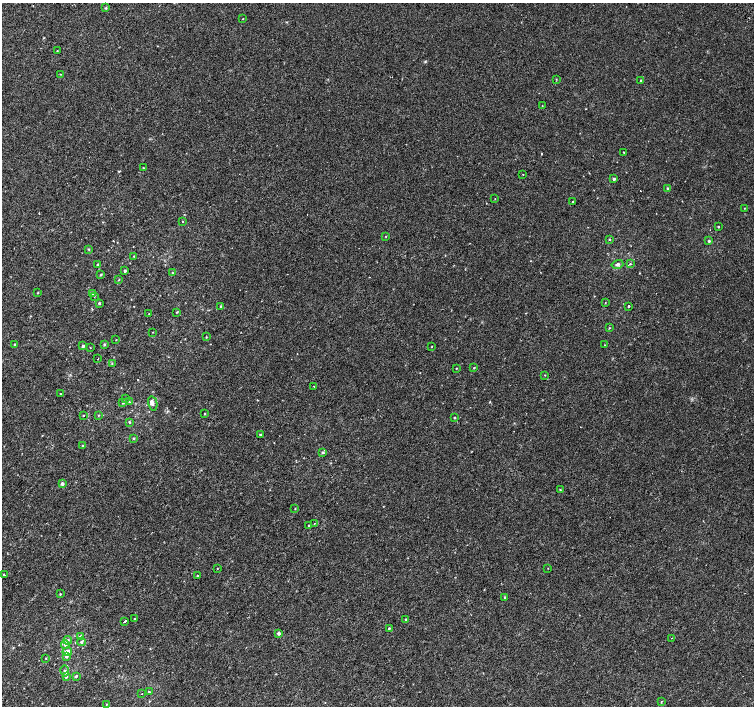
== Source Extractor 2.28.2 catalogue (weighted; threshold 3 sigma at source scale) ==
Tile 7 of 4 x 4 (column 3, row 2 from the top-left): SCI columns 3042-4545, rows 3076-4482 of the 6075 x 6084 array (HDU 1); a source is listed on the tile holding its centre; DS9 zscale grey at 2 x 2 block average (1 PNG px = mean of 2 x 2 image px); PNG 756 x 708 px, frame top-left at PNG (2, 3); each listed source drawn as its Kron ellipse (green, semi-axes under 4 px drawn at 4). Shown black and unused: <1% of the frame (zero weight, under 2 of 3 exposures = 2% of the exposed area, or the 3 px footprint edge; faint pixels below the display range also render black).
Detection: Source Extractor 2.28.2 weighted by HDU 2 'WHT'; one run over the whole footprint, this tile lists its part. Background 0.00396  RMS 0.0028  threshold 0.0128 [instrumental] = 3 sigma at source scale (4.5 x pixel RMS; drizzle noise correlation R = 1.50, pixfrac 1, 0.0396/0.0396 arcsec/px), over >= 5 px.
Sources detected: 101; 1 cosmic-ray / hot-pixel residue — neither listed nor drawn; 1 inside a brighter listed object's ellipse — not listed separately; the other 99 listed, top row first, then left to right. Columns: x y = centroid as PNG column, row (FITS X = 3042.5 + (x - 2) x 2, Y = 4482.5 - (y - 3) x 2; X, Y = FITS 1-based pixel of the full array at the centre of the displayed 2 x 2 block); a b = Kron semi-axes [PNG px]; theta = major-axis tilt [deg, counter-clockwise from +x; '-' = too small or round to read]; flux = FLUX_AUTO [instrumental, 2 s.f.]
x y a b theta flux
106 8 3 3 - 0.47
243 19 2 2 - 1.9
57 51 2 2 - 0.26
61 74 2 2 - 0.3
556 79 3 2 - 0.33
641 80 2 2 - 0.66
542 106 2 2 - 0.26
624 152 2 2 - 0.48
143 168 2 2 - 0.4
523 174 2 2 - 0.24
614 179 3 2 - 1.6
668 188 2 2 - 0.68
495 199 2 2 - 0.26
573 202 2 2 - 0.78
744 208 2 2 - 0.26
183 222 2 2 - 0.31
718 226 2 2 - 0.47
386 236 2 2 - 0.36
610 239 3 3 - 0.56
709 241 3 3 - 0.78
89 249 3 2 - 0.57
134 256 2 2 - 0.36
98 264 3 2 - 0.68
617 264 6 3 15 1.6
630 264 3 2 - 0.44
125 271 2 2 - 1.3
172 273 3 2 - 0.35
100 275 3 3 - 0.54
119 280 3 2 - 0.3
38 293 3 2 - 0.35
92 293 3 3 - 1
94 296 2 2 - 0.28
99 303 2 2 - 0.91
605 303 2 2 - 0.23
220 306 3 2 - 0.44
629 306 2 2 - 1.2
177 312 3 2 - 0.38
149 313 2 2 - 0.21
609 328 3 2 - 0.4
153 332 2 2 - 0.28
206 337 3 2 - 0.34
116 340 2 2 - 0.28
15 344 2 2 - 0.76
104 344 3 3 - 0.81
605 345 2 2 - 0.29
83 346 2 2 - 1.2
432 347 2 2 - 0.31
90 348 2 2 - 0.23
98 359 2 2 - 0.32
112 363 3 2 - 0.36
456 368 2 2 - 0.32
474 368 3 2 - 0.45
545 375 2 2 - 0.31
314 386 2 2 - 0.87
60 394 2 2 - 0.27
125 399 3 2 - 0.65
129 402 3 3 - 0.55
123 403 3 2 - 0.5
153 403 7 4 -78 1.7
205 414 2 2 - 0.38
83 415 2 2 - 0.34
98 415 3 2 - 0.44
454 417 2 2 - 0.6
129 422 3 3 - 0.59
260 435 3 2 - 0.8
134 438 3 2 - 0.48
82 445 3 2 - 0.44
323 453 4 3 - 0.83
62 484 3 2 - 1.9
560 490 2 2 - 0.35
295 509 2 2 - 0.3
314 523 2 2 - 0.44
309 526 3 2 - 0.48
217 568 2 2 - 0.27
548 568 2 2 - 0.27
4 575 3 2 - 0.7
197 576 2 2 - 0.45
60 594 2 2 - 0.44
505 597 3 3 - 0.72
135 618 2 2 - 0.33
406 619 3 3 - 0.74
125 621 3 2 - 3.9
389 628 2 2 - 1.9
279 633 3 2 - 1.6
80 637 3 3 - 0.85
671 638 2 2 - 0.27
68 640 4 4 - 1.4
81 642 4 3 - 0.77
65 644 4 4 - 1.9
67 652 5 3 - 4
66 657 4 3 - 0.71
46 658 2 2 - 0.35
65 671 5 3 - 1.2
66 676 3 3 - 1.1
76 676 3 3 - 0.8
149 692 3 2 - 0.39
142 694 2 2 - 0.22
661 702 2 2 - 0.69
107 704 3 2 - 0.42
Diffuse or blended objects may show on this block-average render without a row.